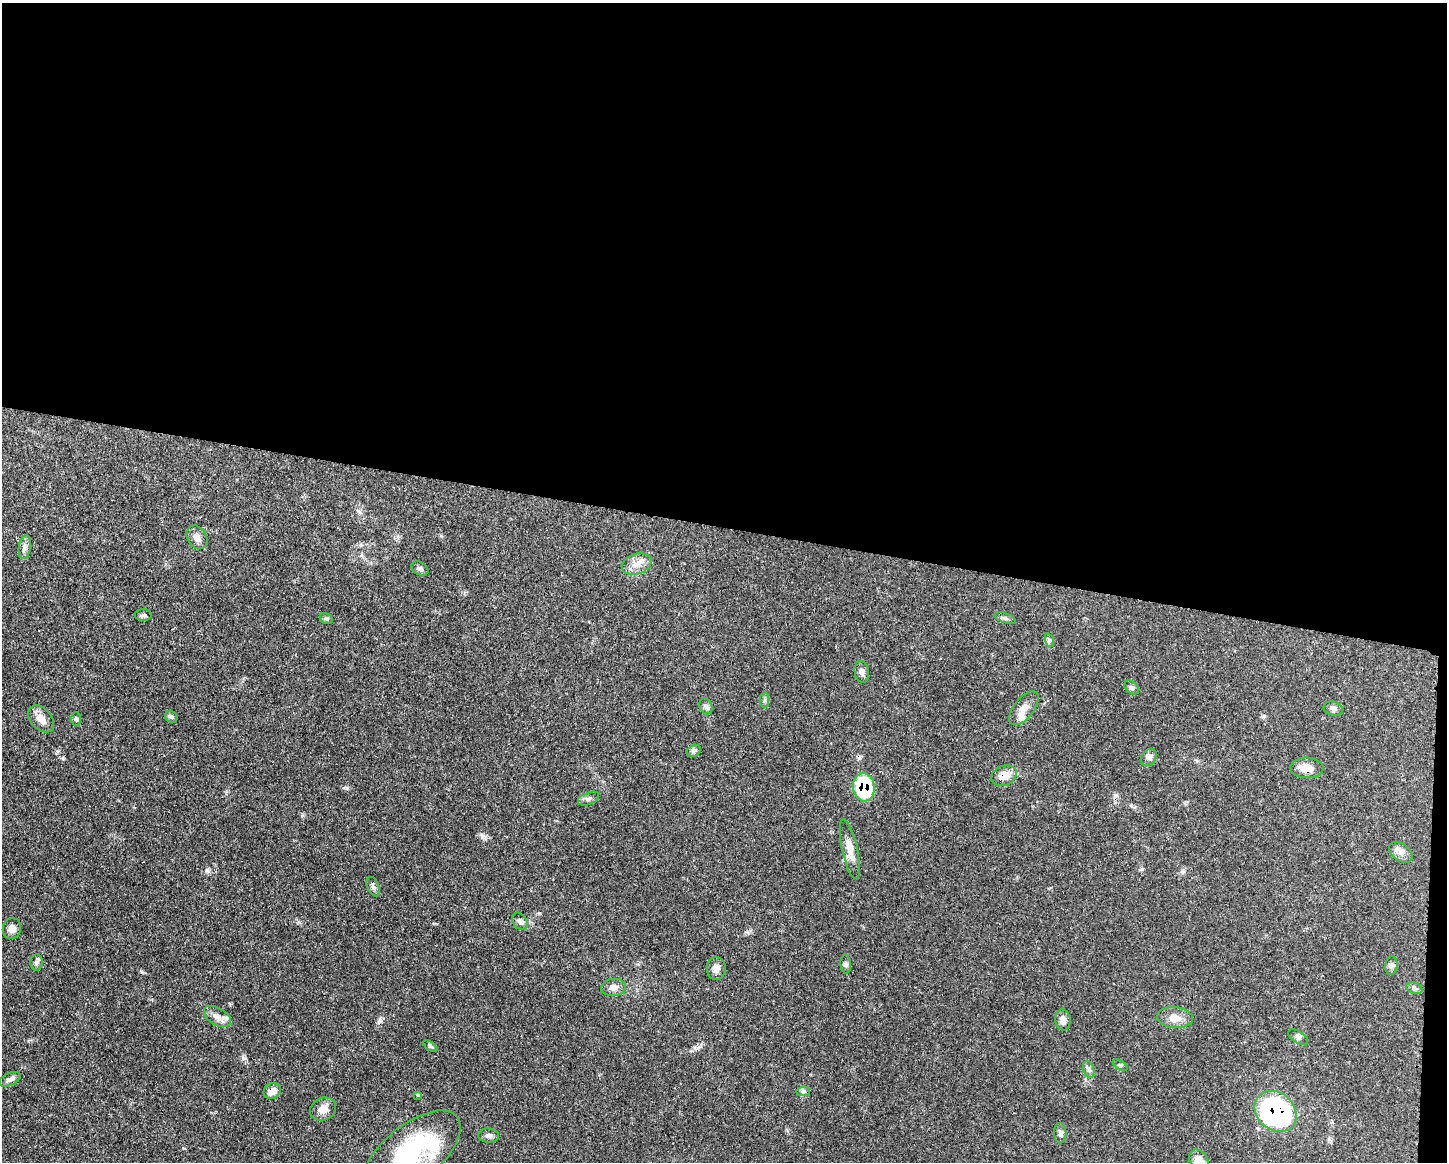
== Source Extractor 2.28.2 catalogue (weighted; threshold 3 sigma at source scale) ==
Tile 3 of 3 x 4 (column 3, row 1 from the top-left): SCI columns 3007-4451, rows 3486-4645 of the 4681 x 4647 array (HDU 1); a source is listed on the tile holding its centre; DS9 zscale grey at full resolution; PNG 1449 x 1164 px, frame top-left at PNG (2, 3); each listed source drawn as its Kron ellipse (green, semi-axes under 4 px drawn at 4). Shown black and unused: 46% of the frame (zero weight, under 3 of 4 exposures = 1% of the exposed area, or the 3 px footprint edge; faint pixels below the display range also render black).
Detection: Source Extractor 2.28.2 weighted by HDU 2 'WHT'; one run over the whole footprint, this tile lists its part. Background 0.0597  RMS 0.0031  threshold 0.0141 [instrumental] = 3 sigma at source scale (4.5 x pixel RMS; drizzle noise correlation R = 1.50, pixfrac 1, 0.05/0.05 arcsec/px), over >= 5 px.
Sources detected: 54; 1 cosmic-ray / hot-pixel residue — neither listed nor drawn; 2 inside a brighter listed object's ellipse — not listed separately; the other 51 listed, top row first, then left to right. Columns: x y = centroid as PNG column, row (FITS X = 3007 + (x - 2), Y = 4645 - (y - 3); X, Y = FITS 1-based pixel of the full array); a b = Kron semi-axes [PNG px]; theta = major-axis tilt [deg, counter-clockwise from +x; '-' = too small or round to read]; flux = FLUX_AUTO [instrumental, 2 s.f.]
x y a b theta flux
197 537 12 9 -58 2.2
25 547 12 6 81 1.3
637 564 15 10 18 3
420 569 9 6 -31 0.84
143 615 8 5 -1 0.78
1005 618 11 5 -20 0.76
326 619 7 5 -29 0.56
1049 640 7 4 -72 0.55
862 672 11 7 -79 1.2
1132 687 8 6 -38 0.68
765 700 7 4 89 0.67
706 706 8 6 -68 0.79
1024 708 20 10 52 3
1333 708 10 7 -15 0.97
171 717 7 5 -42 0.73
41 719 15 10 -49 2.9
76 719 7 5 90 0.62
694 751 7 5 28 0.7
1149 757 9 7 53 1.2
1307 768 16 10 -2 3.5
1004 776 13 9 21 3.4
864 787 14 11 -85 22
588 799 11 6 23 0.93
850 849 30 7 -78 3.5
1401 852 13 8 -37 1.9
373 887 10 6 -67 1
520 921 10 6 -54 1.2
12 928 10 9 - 1.8
37 962 8 6 90 0.75
846 964 9 5 -85 0.75
1391 966 9 6 83 0.85
716 968 11 9 -89 1.8
614 987 12 8 7 2
1414 988 8 5 -19 0.67
217 1016 15 8 -32 2.2
1175 1017 18 10 -6 3.3
1063 1020 10 8 -84 1.5
1298 1037 11 6 -30 0.91
430 1046 8 4 -35 0.53
1120 1065 8 3 -32 0.38
1089 1069 9 5 -71 0.81
10 1079 11 6 25 1.4
272 1091 9 7 25 2.7
803 1091 7 4 1 0.66
417 1095 4 3 - 0.48
323 1109 13 11 26 2.6
1276 1111 23 18 -42 63
1060 1133 10 6 -86 1.1
488 1135 10 7 -1 1.1
411 1154 59 28 39 48
1199 1160 11 8 -54 4.1
Overlapping masked pixels (flux is a lower limit): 4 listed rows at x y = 1004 776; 864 787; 272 1091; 1276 1111
Isophote crosses this tile's border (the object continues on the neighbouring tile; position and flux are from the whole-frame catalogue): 2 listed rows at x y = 411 1154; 1199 1160
Unlisted compact peaks at least as high as the median listed source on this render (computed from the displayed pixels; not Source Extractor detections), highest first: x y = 482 837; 346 788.